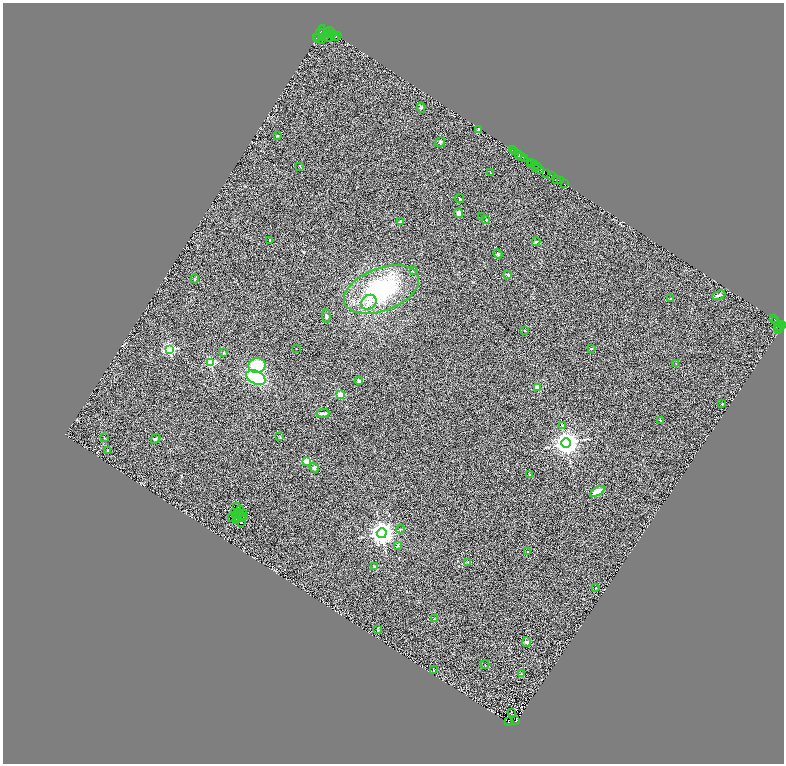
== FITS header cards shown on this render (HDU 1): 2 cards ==
NAXIS1  =                 1563
NAXIS2  =                 1523

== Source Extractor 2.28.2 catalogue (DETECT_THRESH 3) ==
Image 1563 x 1523 px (HDU 1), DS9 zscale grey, zoomed out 1/2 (1 PNG px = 2 x 2 image px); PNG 786 x 766 px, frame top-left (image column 2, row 1522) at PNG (3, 3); each listed source drawn as its Kron ellipse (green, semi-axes under 4 px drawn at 4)
Background 0.683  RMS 0.23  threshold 0.704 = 3 sigma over >= 5 px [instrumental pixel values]
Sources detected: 142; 31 cannot appear on this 1/2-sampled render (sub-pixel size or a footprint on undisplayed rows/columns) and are neither listed nor drawn; the other 111 listed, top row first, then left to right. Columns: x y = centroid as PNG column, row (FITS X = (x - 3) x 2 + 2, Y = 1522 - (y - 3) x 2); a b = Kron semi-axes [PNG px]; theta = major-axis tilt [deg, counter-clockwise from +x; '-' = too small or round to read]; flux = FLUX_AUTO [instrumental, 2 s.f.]
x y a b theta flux
323 32 2 1 - 99
329 32 4 2 - 660
327 33 3 2 - 1000
320 34 9 4 66 1500
332 34 3 2 - 1300
329 35 2 1 - 150
325 36 4 2 - 350
337 36 5 2 - 1200
330 37 5 2 - 1100
334 37 2 1 - 260
317 38 3 2 - 490
321 39 4 2 - 360
421 108 5 3 - 49
479 129 3 3 - 160
277 136 3 2 - 24
440 142 5 3 - 66
512 150 2 1 - 56
515 152 2 1 - 54
518 154 3 2 - 1400
522 156 2 2 - 220
525 158 3 2 - 740
531 162 2 2 - 190
531 165 2 1 - 15
534 165 3 1 - 110
300 166 4 2 - 26
538 167 3 3 - 570
535 169 3 1 - 62
541 170 4 2 - 430
491 173 2 2 - 24
547 173 3 1 - 140
552 176 3 2 - 540
557 179 3 2 - 380
560 181 2 1 - 69
564 184 2 1 - 320
460 199 4 2 - 31
458 213 5 4 - 150
481 217 2 2 - 24
486 220 2 2 - 31
401 221 3 2 - 88
270 240 2 2 - 64
536 242 4 3 - 76
498 254 5 4 - 55
413 270 2 2 - 190
508 275 4 3 - 83
195 279 4 2 - 29
382 290 39 21 21 4800
719 295 7 3 23 110
671 299 3 2 - 29
369 302 8 7 - 320
326 316 7 4 -87 73
774 319 2 1 - 20
775 320 3 2 - 90
781 324 3 2 - 130
782 326 2 2 - 40
778 327 2 2 - 130
780 327 3 1 - 180
778 330 3 2 - 23
525 331 3 2 - 23
170 349 4 4 - 6200
296 349 2 1 - 17
591 349 3 2 - 30
224 353 4 2 - 32
211 363 3 3 - 2800
676 363 2 1 - 13
257 366 8 7 - 1800
256 378 10 6 -27 3600
359 381 4 3 - 78
537 388 2 2 - 790
340 395 3 3 - 1500
722 404 4 2 - 23
323 413 6 3 4 130
661 421 3 2 - 30
562 425 3 2 - 28
280 437 4 3 - 25
104 438 2 2 - 19
155 439 5 3 - 74
566 443 5 5 - 49000
108 450 3 3 - 61
306 461 3 2 - 1000
314 468 5 4 - 62
530 475 2 2 - 170
597 491 8 4 28 470
237 506 3 1 - 25
240 509 2 1 - 12
235 512 2 2 - 26
238 512 3 2 - 51
239 514 2 1 - 14
244 514 2 1 - 20
236 515 3 1 - 6.6
243 516 2 1 - 43
237 517 3 1 - 6.3
241 517 2 1 - 15
232 518 3 2 - 6.2
237 520 2 1 - 15
241 522 3 2 - 35
400 529 4 3 - 41
382 533 5 5 - 44000
398 545 4 2 - 28
527 552 3 3 - 27
468 562 4 3 - 39
375 567 2 2 - 170
595 588 2 2 - 25
434 619 2 2 - 30
378 630 3 3 - 25
526 642 5 4 - 66
485 665 4 1 - 16
433 669 3 2 - 21
521 674 3 2 - 28
512 712 3 2 - 14
509 721 2 1 - 110
515 721 2 2 - 93
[31 sub-pixel or undisplayed-footprint detections neither listed nor drawn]